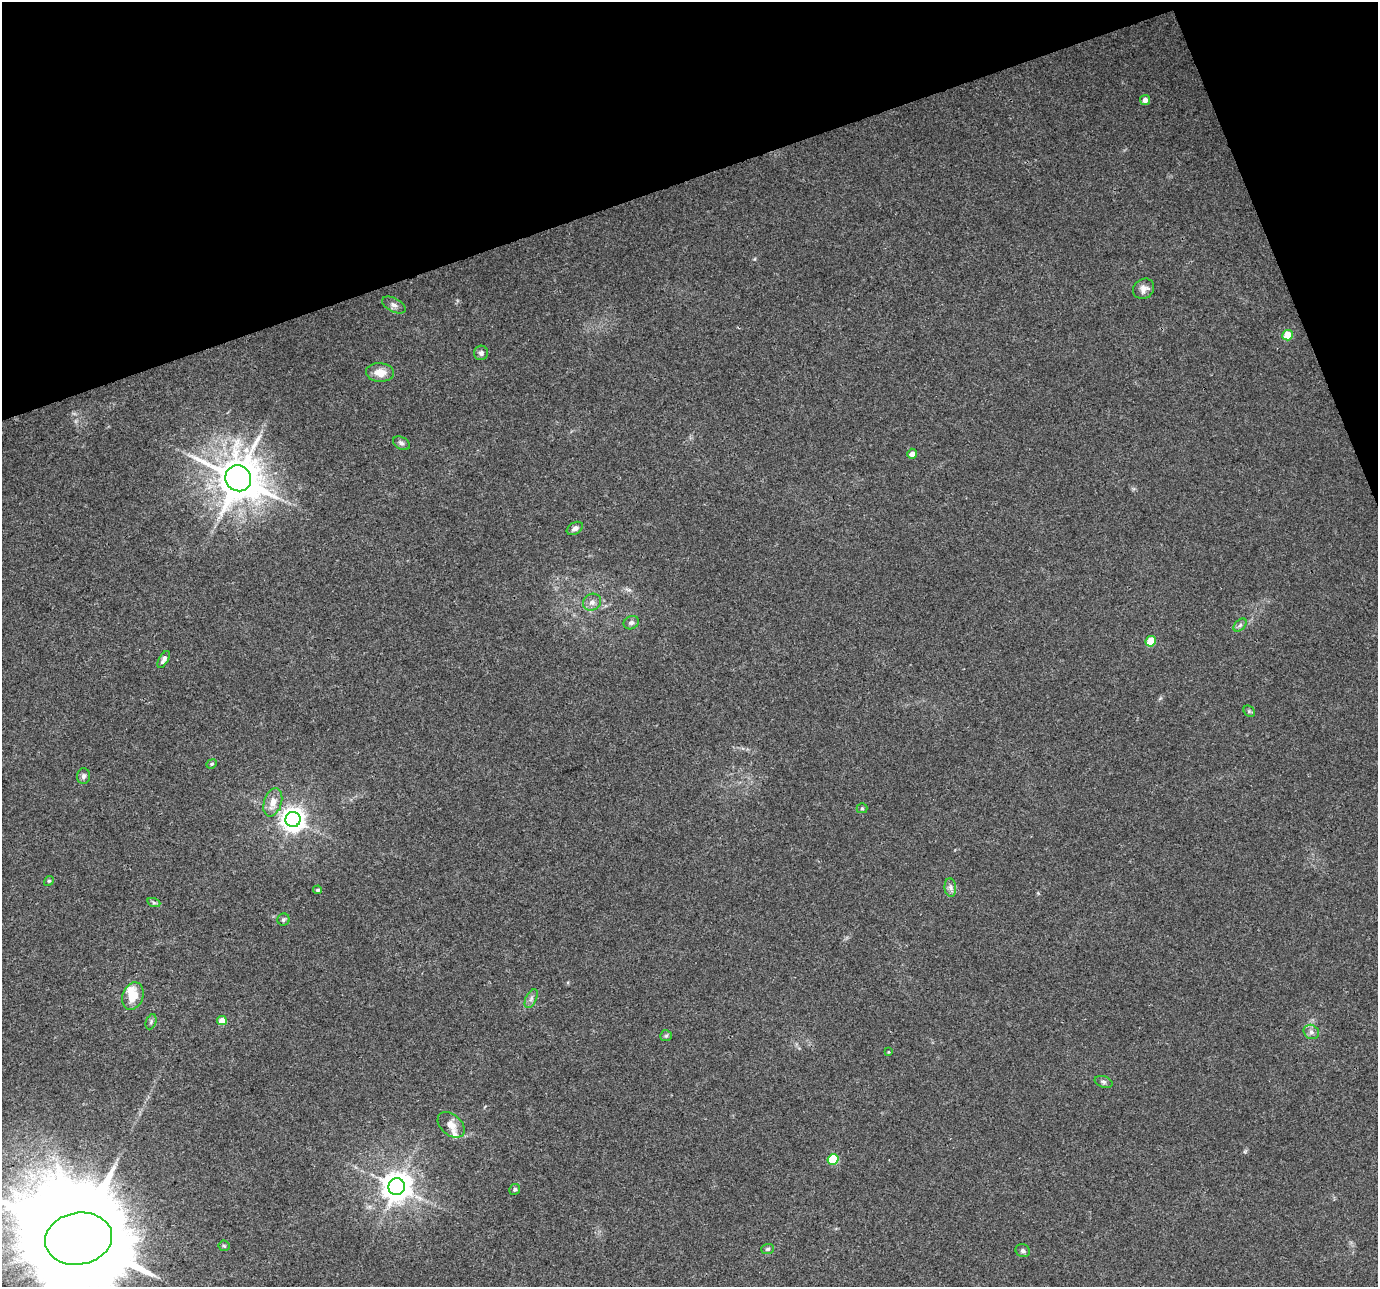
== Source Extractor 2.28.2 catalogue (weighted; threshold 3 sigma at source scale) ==
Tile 3 of 4 x 4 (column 3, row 1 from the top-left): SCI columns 2755-4130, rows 3987-5271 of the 5506 x 5346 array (HDU 1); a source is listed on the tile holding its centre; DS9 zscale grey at full resolution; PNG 1380 x 1289 px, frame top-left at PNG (2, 2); each listed source drawn as its Kron ellipse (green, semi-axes under 4 px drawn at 4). Shown black and unused: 17% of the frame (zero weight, under 3 of 4 exposures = <1% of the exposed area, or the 3 px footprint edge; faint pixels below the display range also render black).
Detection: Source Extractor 2.28.2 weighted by HDU 2 'WHT'; one run over the whole footprint, this tile lists its part. Background 0.0199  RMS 0.003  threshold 0.0133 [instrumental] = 3 sigma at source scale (4.5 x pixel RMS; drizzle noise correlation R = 1.50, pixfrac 1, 0.0396/0.0396 arcsec/px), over >= 5 px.
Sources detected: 44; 2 inside a brighter listed object's ellipse — not listed separately; the other 42 listed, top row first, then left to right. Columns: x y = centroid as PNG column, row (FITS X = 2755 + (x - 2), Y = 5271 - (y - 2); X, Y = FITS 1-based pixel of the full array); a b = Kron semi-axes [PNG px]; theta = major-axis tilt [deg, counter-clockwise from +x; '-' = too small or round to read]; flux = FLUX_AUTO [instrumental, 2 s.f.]
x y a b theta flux
1145 100 5 5 - 1.7
1144 289 11 9 37 1.8
394 305 13 6 -28 1.3
1288 335 5 5 - 6.6
481 353 7 7 - 0.96
380 372 14 9 -4 3.7
401 443 9 6 -29 0.92
912 454 5 5 - 1.8
238 478 13 12 - 1200
575 528 9 6 32 1.2
592 602 9 8 - 1.6
631 623 8 6 24 0.86
1240 625 8 4 45 0.71
1151 641 5 5 - 8.1
164 659 9 4 61 1.1
1249 711 6 5 - 0.45
212 764 5 4 - 0.44
84 776 8 6 86 0.88
273 802 14 8 72 3.2
862 808 5 5 - 0.39
293 819 7 7 - 270
49 881 5 4 - 0.37
950 887 9 6 -83 1.1
318 890 4 4 - 0.51
154 903 6 4 -19 0.51
283 920 6 6 - 0.58
133 996 14 10 70 5.5
531 999 10 5 64 0.97
222 1021 5 4 - 4
151 1022 8 5 67 0.63
1311 1032 8 7 - 1.1
666 1036 6 5 - 0.53
888 1052 4 3 - 0.24
1103 1082 9 5 -17 0.75
451 1125 15 10 -42 2.7
833 1159 5 5 - 14
397 1187 8 8 - 450
515 1189 6 5 - 0.65
79 1239 34 26 9 12000
224 1246 5 5 - 0.44
768 1249 6 5 - 0.64
1023 1251 7 6 - 0.91
Overlapping masked pixels (flux is a lower limit): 1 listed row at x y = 79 1239
Isophote crosses this tile's border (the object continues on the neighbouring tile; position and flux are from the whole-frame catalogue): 1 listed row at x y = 79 1239